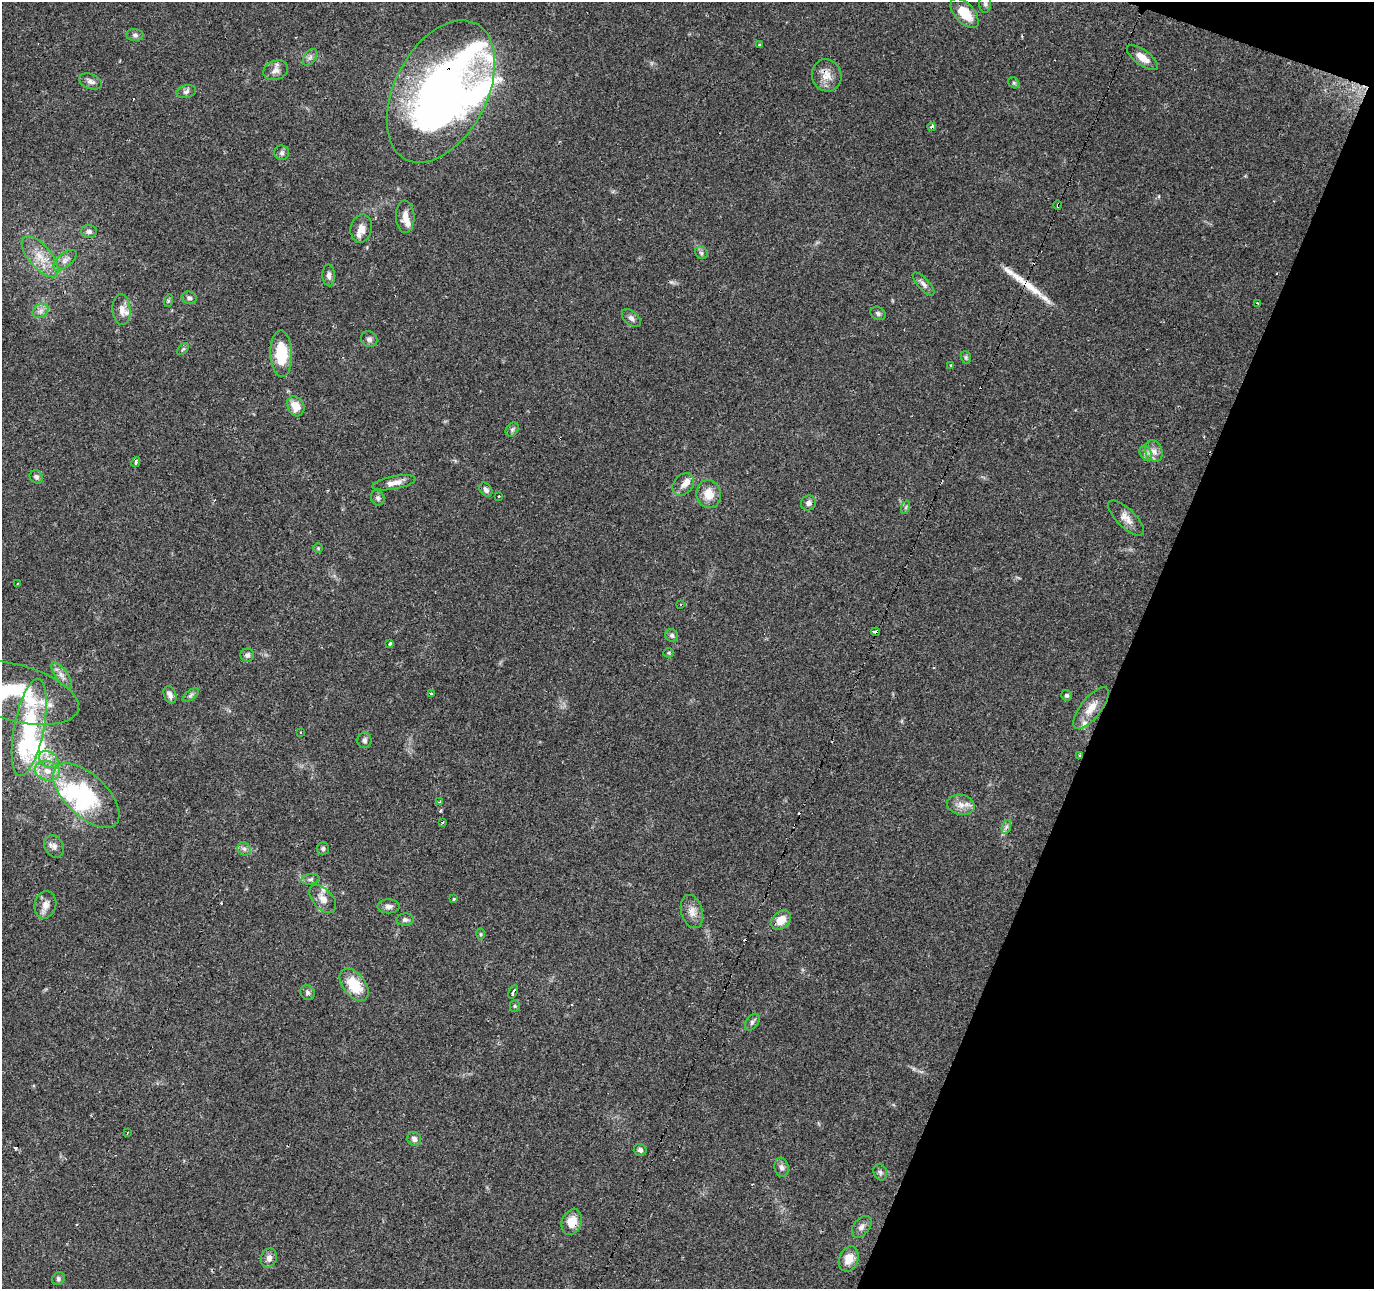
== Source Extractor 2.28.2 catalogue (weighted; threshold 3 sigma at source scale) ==
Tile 8 of 4 x 4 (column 4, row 2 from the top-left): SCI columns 4122-5493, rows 2851-4137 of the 5493 x 5634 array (HDU 1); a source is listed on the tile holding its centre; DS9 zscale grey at full resolution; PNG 1376 x 1291 px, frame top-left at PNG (2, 2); each listed source drawn as its Kron ellipse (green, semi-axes under 4 px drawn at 4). Shown black and unused: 18% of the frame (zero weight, under 2 of 3 exposures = <1% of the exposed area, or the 3 px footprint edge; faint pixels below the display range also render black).
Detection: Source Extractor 2.28.2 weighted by HDU 2 'WHT'; one run over the whole footprint, this tile lists its part. Background 0.0634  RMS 0.0049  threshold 0.022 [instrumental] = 3 sigma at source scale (4.5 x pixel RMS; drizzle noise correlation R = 1.50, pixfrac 1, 0.0396/0.0396 arcsec/px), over >= 5 px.
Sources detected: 126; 3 inside a brighter object's white glare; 12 cosmic-ray / hot-pixel residue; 1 long thin detection or spike segment (spike, bleed or trail) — neither listed nor drawn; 7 inside a brighter listed object's ellipse — not listed separately; the other 103 listed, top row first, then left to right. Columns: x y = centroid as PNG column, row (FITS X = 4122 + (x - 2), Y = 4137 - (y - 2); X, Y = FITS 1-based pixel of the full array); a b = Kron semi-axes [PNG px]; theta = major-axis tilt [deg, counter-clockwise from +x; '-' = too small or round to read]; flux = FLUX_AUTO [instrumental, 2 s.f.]
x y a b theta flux
985 4 9 6 -89 1.3
965 13 18 9 -48 11
135 35 9 6 -1 1.3
759 45 3 3 - 1.3
310 57 9 6 54 1.6
1142 57 18 7 -36 5.2
276 70 13 9 20 2.9
827 75 16 14 -72 5.9
90 81 12 7 -21 2.2
1014 83 6 5 - 0.84
186 92 10 6 14 1.6
441 92 76 46 62 270
932 127 4 3 - 4.2
282 153 7 7 - 1.4
1058 205 5 3 - 0.64
405 217 16 9 -88 4.5
361 229 14 10 78 4.7
89 231 8 6 -3 1.6
701 253 7 5 -46 1.1
40 257 25 11 -50 9.3
65 260 14 7 39 2.6
329 275 11 6 -87 2.1
923 284 15 5 -48 2.1
189 298 7 6 - 1.3
168 301 6 4 73 0.69
1258 303 4 2 - 0.98
122 310 16 9 -84 4.2
41 311 8 6 36 2
878 313 8 6 -30 1.2
631 318 11 6 -41 1.9
369 339 8 7 - 1.7
183 349 7 4 44 0.79
281 354 23 11 -88 18
966 357 6 5 - 0.82
951 366 3 3 - 1.5
296 406 10 8 -64 7.1
512 429 7 6 - 1.2
1154 451 11 8 -67 3.2
1146 453 8 5 -61 1.7
136 462 5 3 - 0.98
36 477 7 6 - 1.4
394 483 22 6 10 3.8
683 484 12 9 49 3.1
486 490 8 5 -53 1.6
708 494 14 12 -78 7.4
498 496 3 3 - 0.93
378 498 8 6 -65 1.4
808 503 7 7 - 1.7
906 507 7 4 71 0.86
1126 518 23 9 -44 4.4
318 548 5 5 - 0.57
17 584 3 2 - 0.56
680 604 3 2 - 0.69
876 632 4 3 - 9.2
672 635 6 6 - 1.2
390 644 3 3 - 4.2
669 653 5 4 - 0.6
247 655 7 6 - 1.1
62 675 15 6 -54 2.9
15 692 65 28 -16 43
431 694 3 3 - 2.1
170 695 9 6 -71 2.4
191 695 9 4 36 1.2
1067 695 5 5 - 0.85
1091 708 25 10 51 6.5
29 727 49 15 79 47
301 732 3 2 - 0.44
364 740 8 7 - 1.7
1080 755 3 3 - 0.92
49 760 10 7 -34 3.3
47 771 13 9 -18 4.9
86 795 41 20 -44 39
440 802 3 3 - 1.4
961 805 14 10 -12 3.9
443 822 3 3 - 2.4
1006 827 7 4 71 1.2
54 846 12 9 -61 2.6
244 849 7 6 - 1.4
323 849 6 6 - 1
310 879 9 5 9 1.2
323 899 17 9 -48 4.4
454 899 4 3 - 0.58
45 905 14 10 76 4
389 906 11 7 1 2.1
692 911 17 10 -75 4.2
405 920 8 6 3 1.3
781 920 11 8 44 6.2
481 934 5 3 - 0.56
354 985 18 11 -52 14
513 992 7 3 65 3.5
307 993 8 7 - 1.3
515 1006 5 5 - 0.69
752 1022 9 5 54 1.4
127 1133 2 2 - 0.33
414 1139 7 6 - 1.9
640 1150 6 6 - 1.5
781 1167 10 7 -80 2
880 1172 8 6 -66 1.3
572 1222 13 10 70 7.6
862 1227 12 7 50 2.3
269 1258 10 7 74 2.6
849 1259 13 9 70 6.4
58 1279 7 6 - 0.99
Overlapping masked pixels (flux is a lower limit): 7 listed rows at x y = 827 75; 441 92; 932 127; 1058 205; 876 632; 1080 755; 86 795
Isophote crosses this tile's border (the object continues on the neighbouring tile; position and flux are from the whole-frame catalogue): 1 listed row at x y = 15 692